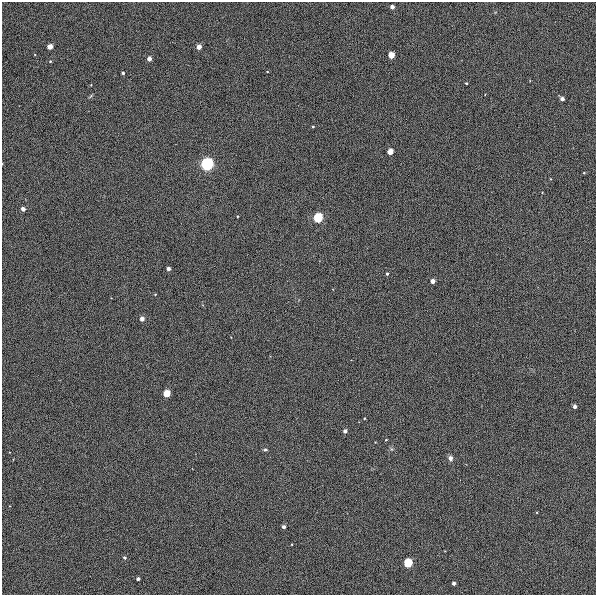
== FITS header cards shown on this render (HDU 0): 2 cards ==
NAXIS1  =                  594
NAXIS2  =                  593

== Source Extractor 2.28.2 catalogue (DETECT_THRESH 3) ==
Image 594 x 593 px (HDU 0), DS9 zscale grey, 1 PNG px = 1 image px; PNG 598 x 597 px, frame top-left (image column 1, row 593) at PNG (2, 2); no overlay
Background 1140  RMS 14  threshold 41.7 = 3 sigma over >= 5 px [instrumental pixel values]
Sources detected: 30; all 30 listed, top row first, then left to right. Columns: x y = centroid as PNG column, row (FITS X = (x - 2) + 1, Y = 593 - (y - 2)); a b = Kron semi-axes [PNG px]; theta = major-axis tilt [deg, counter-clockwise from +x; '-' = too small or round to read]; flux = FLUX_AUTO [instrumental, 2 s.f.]
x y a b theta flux
392 7 4 3 - 4800
50 47 4 4 - 8400
199 47 4 4 - 6900
391 55 4 4 - 21000
149 59 4 3 - 6100
50 61 3 3 - 830
123 73 3 3 - 1400
466 83 3 3 - 1000
562 99 4 3 - 4200
313 126 3 3 - 780
390 152 5 4 - 13000
207 164 5 5 - 330000
23 209 4 3 - 4800
318 218 5 4 - 99000
168 269 3 3 - 3500
387 274 3 3 - 1400
433 281 4 4 - 5600
142 319 4 4 - 6100
166 394 4 4 - 31000
575 406 4 3 - 3600
364 418 3 3 - 740
345 431 4 4 - 3100
386 440 4 2 - 530
265 450 5 3 - 1300
450 458 7 5 -78 3300
284 527 3 3 - 2600
124 557 4 4 - 1300
408 563 5 4 - 69000
138 579 3 3 - 2300
454 583 3 3 - 2800